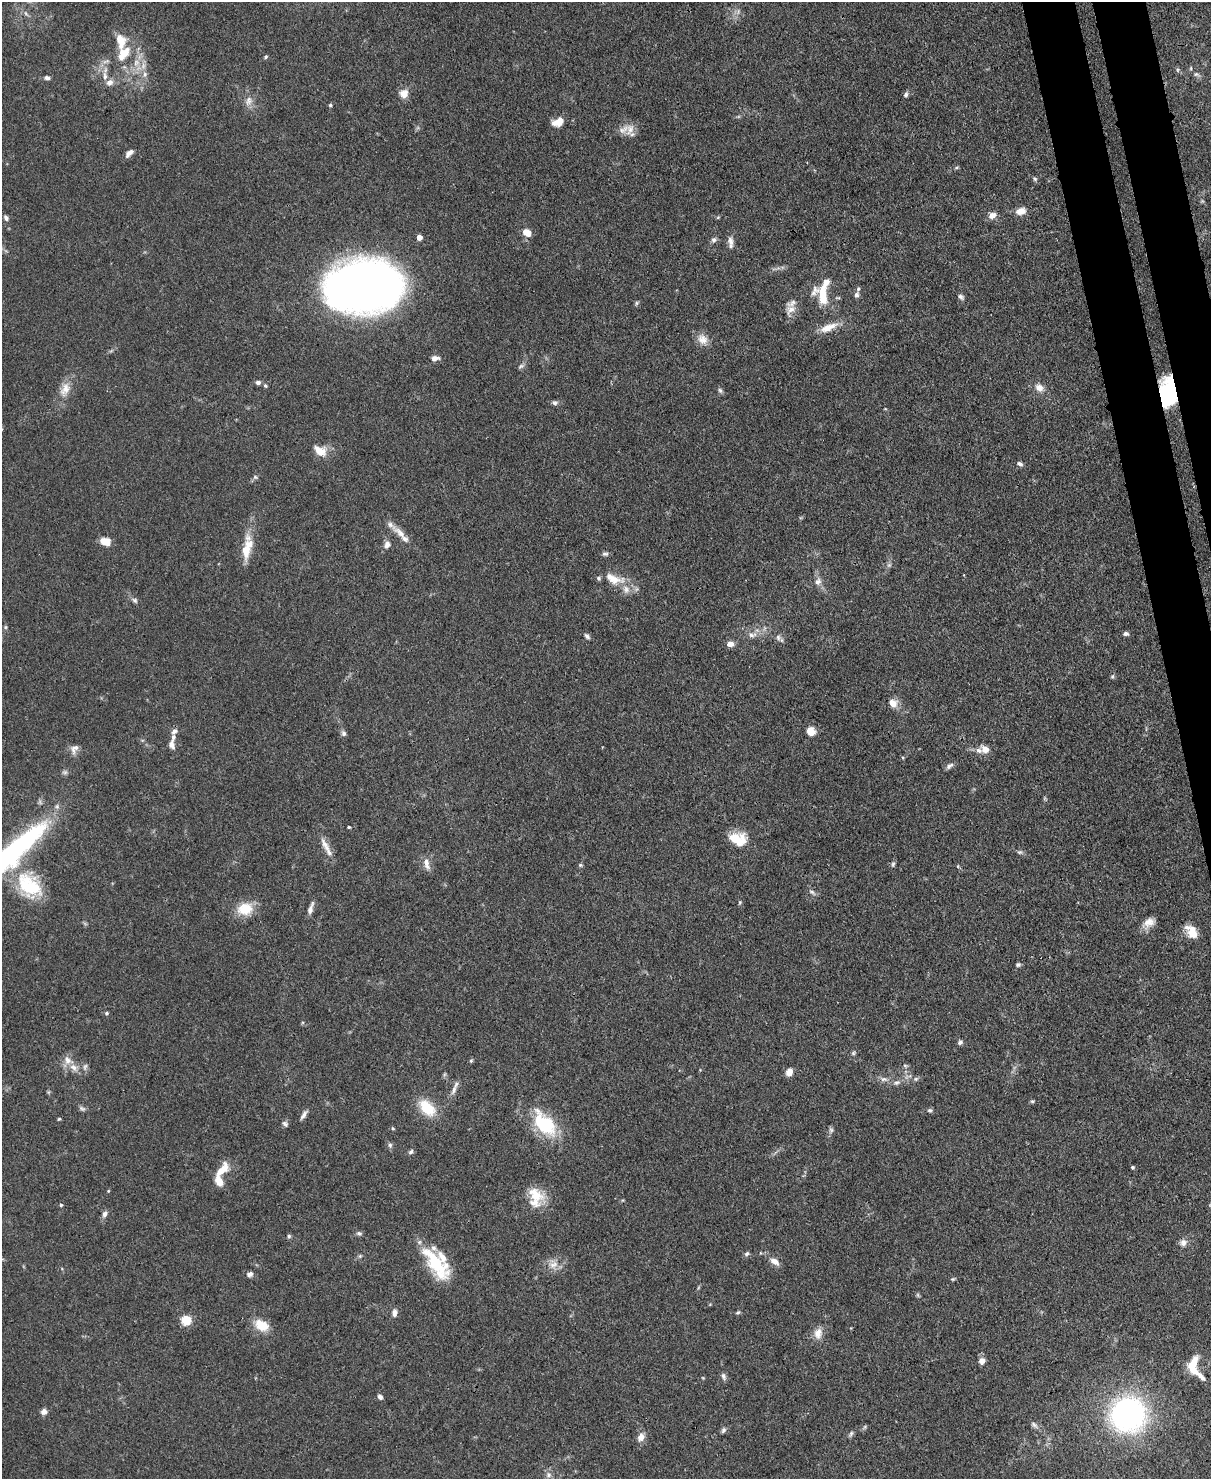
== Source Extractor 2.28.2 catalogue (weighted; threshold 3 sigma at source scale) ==
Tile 6 of 4 x 3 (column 2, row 2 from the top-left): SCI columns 1286-2494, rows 1687-3163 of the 4987 x 4969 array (HDU 1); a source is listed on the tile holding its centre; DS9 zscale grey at full resolution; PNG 1213 x 1481 px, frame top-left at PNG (2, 2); no overlay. Shown black and unused: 4% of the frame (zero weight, under 3 of 4 exposures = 9% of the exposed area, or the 3 px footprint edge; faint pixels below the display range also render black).
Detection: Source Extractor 2.28.2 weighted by HDU 2 'WHT'; one run over the whole footprint, this tile lists its part. Background 0.072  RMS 0.0041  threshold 0.0183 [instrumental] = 3 sigma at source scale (4.5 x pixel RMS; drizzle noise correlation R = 1.50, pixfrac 1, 0.05/0.05 arcsec/px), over >= 5 px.
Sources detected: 170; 2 inside a brighter object's white glare — not listed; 20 inside a brighter listed object's ellipse — not listed separately; the other 148 listed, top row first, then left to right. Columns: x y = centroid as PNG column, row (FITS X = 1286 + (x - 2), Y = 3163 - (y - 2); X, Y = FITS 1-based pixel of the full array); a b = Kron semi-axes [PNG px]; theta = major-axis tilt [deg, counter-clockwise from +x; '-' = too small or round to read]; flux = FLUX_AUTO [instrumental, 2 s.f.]
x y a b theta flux
738 11 9 3 85 1
26 13 7 5 -59 1
123 53 23 13 52 9.1
266 57 6 4 44 0.64
136 63 11 9 81 3.5
1191 68 5 3 - 0.44
1178 70 6 4 90 0.61
145 74 8 6 -90 1.6
1196 74 8 6 -14 1.1
105 76 13 7 -88 2.8
47 78 6 5 - 1.5
404 94 11 11 - 3.6
906 95 7 5 76 1.1
249 101 15 9 72 3
330 105 4 4 - 0.57
558 122 13 8 22 5.3
630 129 18 11 73 4.3
129 153 11 5 44 2
956 168 6 4 19 0.51
1035 179 5 5 - 0.64
1021 211 11 8 16 3.7
992 215 8 7 - 2.9
718 217 6 3 19 0.45
6 218 8 6 -57 1.2
527 232 10 7 -29 4.4
419 237 4 4 - 3.3
714 240 8 7 - 1.2
730 241 12 7 -81 2.1
363 287 54 36 5 500
823 295 25 15 -68 14
856 295 7 6 - 1.3
961 297 9 6 -37 1.2
637 303 6 5 - 0.67
790 310 18 12 70 4.1
828 327 26 9 23 6
702 339 15 13 -40 4.1
435 358 9 6 3 2.1
521 366 10 6 24 1.1
258 382 6 5 - 1.3
265 385 5 4 - 0.7
1039 388 12 9 -36 3
65 389 22 12 67 5.7
720 390 8 5 -62 0.94
1165 399 26 15 -77 29
555 403 7 6 - 1.1
320 451 17 11 -28 5.7
1020 464 7 5 -27 1.2
255 477 7 6 - 0.83
400 533 20 9 -43 4.7
105 541 11 8 -15 4.9
387 545 9 7 71 2.3
246 550 24 13 89 7.7
605 554 9 5 6 1
889 565 7 5 44 0.99
614 579 31 13 -18 8.6
818 582 11 9 64 2.4
134 600 9 6 -31 1.2
5 627 6 4 90 0.59
1126 634 7 5 -5 1.1
752 635 14 7 12 2.6
587 636 8 5 -50 1
778 637 9 7 -60 1.4
730 644 9 7 8 2.3
1112 676 6 5 - 0.7
893 703 9 8 - 4.4
174 731 9 7 46 1.5
811 731 9 8 - 4.5
343 733 7 6 - 1.3
172 745 13 8 -83 2.3
74 749 14 9 64 2.5
985 749 12 9 -29 3.4
949 766 11 6 37 1.4
65 772 7 6 - 0.99
349 827 3 3 - 0.54
735 838 24 12 10 8.4
327 848 29 7 -62 4.2
1020 852 7 6 - 0.88
7 858 103 20 41 96
426 864 17 7 -74 2.8
893 864 8 5 76 0.87
580 865 6 5 - 0.61
958 866 5 3 - 0.36
29 886 33 22 -45 26
812 892 10 5 -34 1.2
740 902 5 4 - 0.54
245 909 19 15 14 9.5
310 909 16 5 72 2.3
1149 922 15 10 30 3.8
1193 934 18 10 -44 5.8
1018 965 6 5 - 0.8
106 1013 5 4 - 0.68
960 1042 6 5 - 1.1
853 1053 8 5 50 0.78
68 1060 15 10 -37 3.8
471 1061 6 4 68 0.59
905 1065 6 4 -19 0.59
85 1067 9 5 74 1.2
789 1072 9 7 62 2.8
884 1079 11 6 -6 1.8
916 1079 6 5 - 0.8
897 1083 11 6 18 1.7
454 1090 16 5 70 2.3
1032 1101 5 4 - 0.61
82 1108 9 5 -36 1.1
427 1108 24 14 -45 12
930 1110 7 5 -2 0.8
304 1115 13 5 58 1.5
59 1119 5 4 - 0.49
285 1124 8 6 -42 1.1
546 1125 31 19 -58 24
393 1128 5 4 - 0.49
831 1130 9 6 -88 1
390 1145 7 6 - 0.95
411 1152 7 5 39 0.92
1132 1167 4 4 - 0.52
221 1170 22 9 48 6.8
108 1191 4 3 - 0.35
535 1195 26 15 -33 9.3
61 1205 5 4 - 0.62
105 1214 9 6 64 1.6
359 1233 7 6 - 0.98
289 1236 5 5 - 0.64
1183 1243 9 8 - 2.1
747 1254 7 5 40 0.93
360 1256 6 5 - 0.67
775 1261 14 8 -34 2.8
435 1263 42 15 -53 25
553 1264 15 10 16 4.1
250 1274 7 6 - 1.5
953 1279 6 4 20 0.54
918 1295 6 4 -71 0.59
738 1312 6 4 29 0.63
394 1313 10 6 87 1.9
186 1320 5 5 - 26
262 1326 15 10 -30 8.9
818 1333 14 11 82 3.9
982 1361 6 6 - 3.3
1192 1365 19 8 60 8.9
723 1376 10 5 -67 1.3
1201 1376 21 7 -44 3.6
380 1397 6 5 - 1.4
44 1412 8 7 - 1.8
1128 1414 30 29 - 110
1034 1425 12 6 -40 1.5
723 1430 7 6 - 1
851 1434 9 5 59 0.96
641 1437 11 8 62 3
548 1475 9 8 - 1.6
Overlapping masked pixels (flux is a lower limit): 1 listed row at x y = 1165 399
Isophote crosses this tile's border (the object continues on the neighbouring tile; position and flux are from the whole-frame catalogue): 1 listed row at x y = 7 858